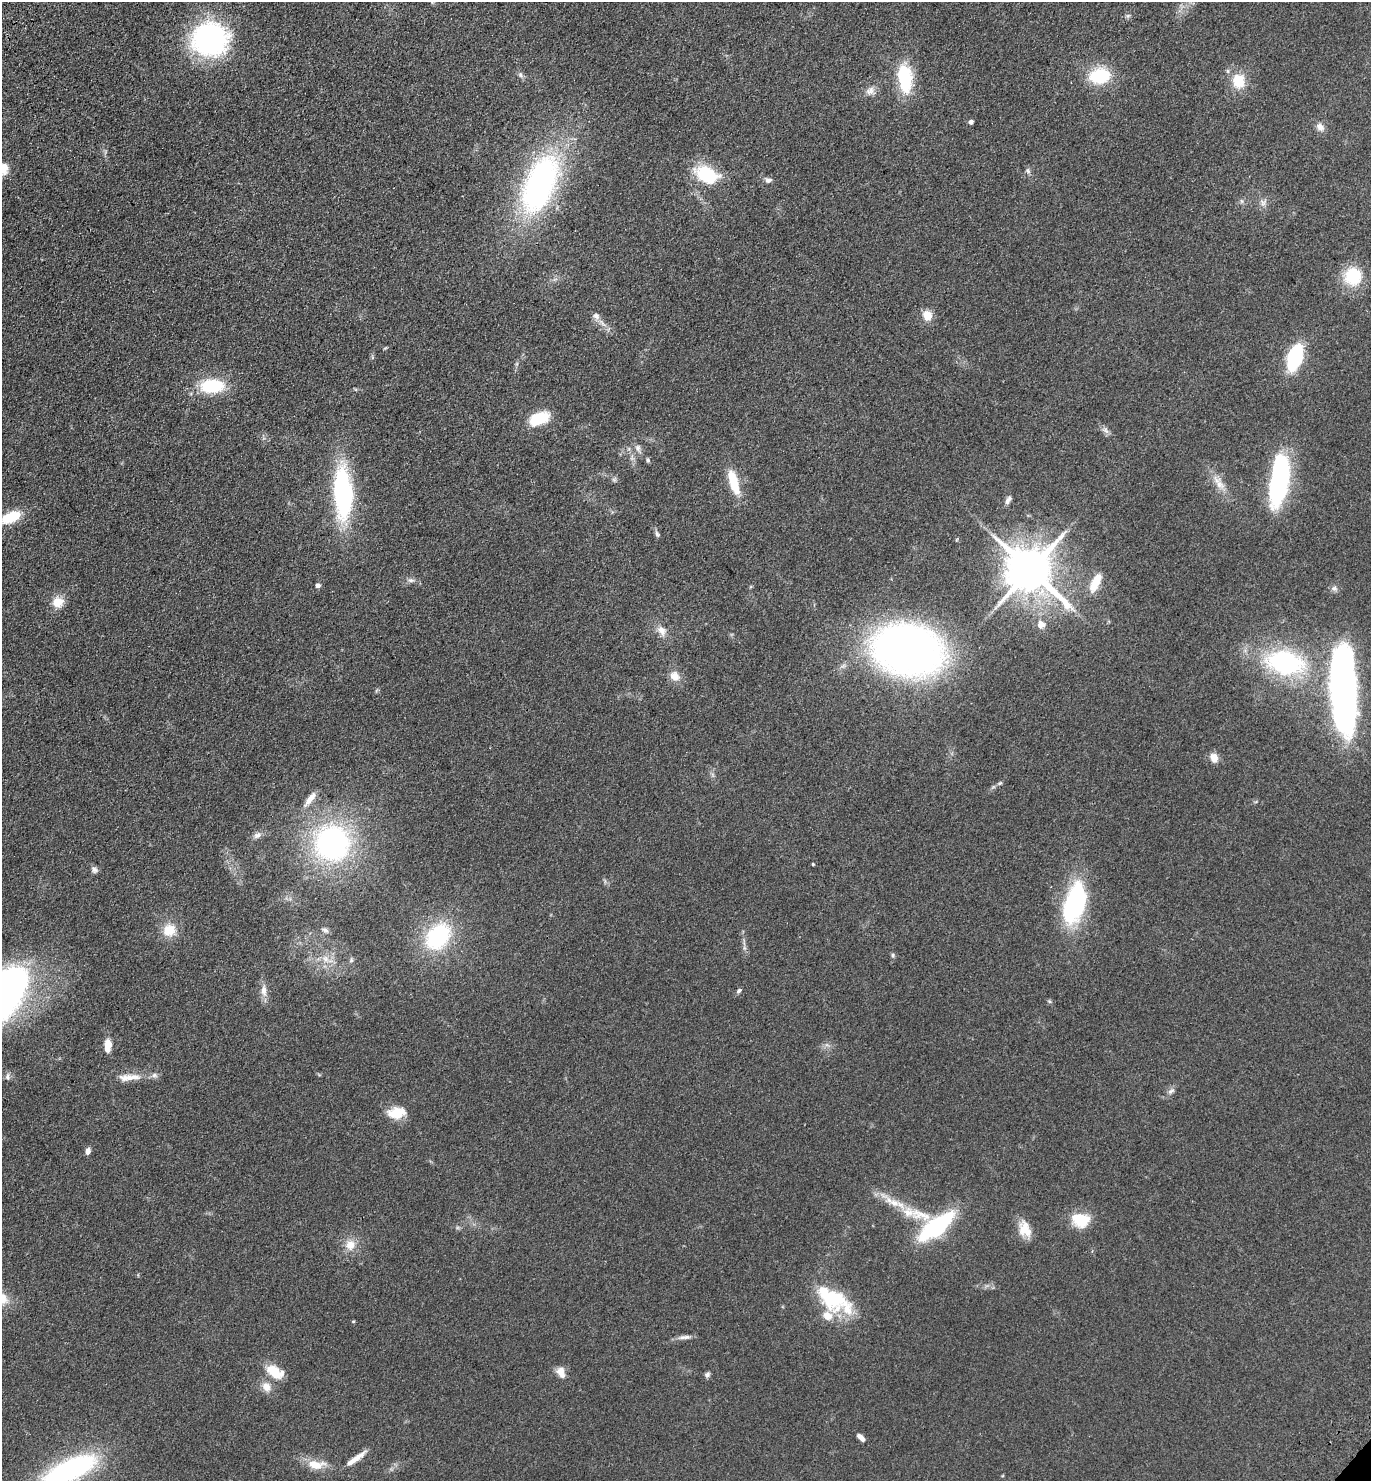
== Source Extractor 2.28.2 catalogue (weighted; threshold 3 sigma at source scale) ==
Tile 11 of 4 x 4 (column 3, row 3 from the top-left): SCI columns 3125-4493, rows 1570-3048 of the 6108 x 6096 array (HDU 1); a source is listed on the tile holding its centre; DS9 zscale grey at full resolution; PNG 1373 x 1483 px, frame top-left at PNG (2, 2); no overlay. Shown black and unused: <1% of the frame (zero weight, under 3 of 4 exposures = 6% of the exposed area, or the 3 px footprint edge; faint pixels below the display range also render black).
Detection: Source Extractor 2.28.2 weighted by HDU 2 'WHT'; one run over the whole footprint, this tile lists its part. Background 0.167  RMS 0.0091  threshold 0.0411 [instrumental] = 3 sigma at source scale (4.5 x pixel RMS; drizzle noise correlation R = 1.50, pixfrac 1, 0.05/0.05 arcsec/px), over >= 5 px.
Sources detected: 92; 1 inside a brighter object's white glare — not listed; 5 inside a brighter listed object's ellipse — not listed separately; the other 86 listed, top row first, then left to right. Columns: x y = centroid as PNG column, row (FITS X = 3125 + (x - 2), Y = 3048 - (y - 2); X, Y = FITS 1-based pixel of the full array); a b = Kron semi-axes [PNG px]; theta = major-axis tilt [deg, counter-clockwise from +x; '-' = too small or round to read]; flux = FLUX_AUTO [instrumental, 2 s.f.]
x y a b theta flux
1128 16 7 4 2 1.5
210 39 40 36 4 150
520 75 8 6 -69 2.5
1100 76 19 14 6 48
905 79 27 13 -85 55
1238 81 15 13 -76 23
870 91 13 9 47 5.9
971 122 4 4 - 3.1
1320 127 12 8 -45 5.4
2 169 15 12 25 17
1028 171 8 5 -80 2.4
707 175 24 15 -24 53
768 180 9 6 8 3
540 184 57 27 67 250
1241 201 7 4 -71 1.6
1263 203 10 6 -52 3.9
1353 276 18 17 - 39
927 315 9 8 - 14
596 316 10 9 - 4.5
1295 357 20 11 72 78
212 386 25 14 2 46
539 418 19 11 22 36
1106 430 12 6 -56 3.5
638 448 11 7 -76 4.3
648 460 6 5 - 1.6
614 480 7 4 0 1.8
1279 480 54 17 82 140
733 482 27 9 -74 29
1219 484 16 10 -48 9.9
343 493 50 17 -87 140
1008 500 11 6 60 3.5
11 517 21 11 24 31
657 534 10 5 -67 2.3
1030 570 15 12 -40 4100
411 580 9 6 2 2.9
1095 582 20 8 64 20
318 585 5 4 - 3.8
1334 588 8 7 - 2.9
58 602 14 13 - 13
1041 624 10 10 - 7.2
662 631 15 10 -57 8.1
907 649 55 38 -11 580
1285 662 39 23 -11 130
675 676 13 12 - 8.7
1344 688 81 24 -87 390
1214 758 11 9 -70 8.3
1000 783 6 4 42 1.4
310 799 22 7 52 9
257 835 12 7 33 4.1
332 843 32 31 - 210
813 864 4 3 - 0.93
94 870 9 7 -38 3.1
1075 903 39 19 75 120
169 930 16 14 24 17
325 930 10 6 -33 2.7
438 937 23 16 51 100
893 955 6 5 - 1.5
326 959 11 8 -79 7.5
351 960 7 5 78 1.9
264 991 18 8 -87 7.4
739 991 7 5 41 2
6 995 70 34 56 330
1049 1001 6 4 -18 1.2
108 1045 12 7 88 13
154 1075 8 6 -13 3
7 1077 10 7 -87 2.8
127 1078 25 9 2 11
1171 1091 10 6 32 3.2
396 1113 22 13 5 18
88 1151 8 5 75 3.9
921 1215 40 13 -16 33
1080 1220 21 15 -16 29
936 1226 30 11 38 130
1023 1229 26 12 -89 13
350 1245 14 13 - 12
835 1299 30 26 9 53
353 1321 4 4 - 0.96
685 1337 18 5 3 4.5
275 1372 22 12 -29 20
561 1372 14 9 -66 7.8
707 1375 7 6 - 2.4
266 1387 13 11 -55 8.5
861 1438 11 5 -48 4.8
356 1458 31 6 36 10
316 1464 25 11 -3 16
69 1470 47 17 25 200
Isophote crosses this tile's border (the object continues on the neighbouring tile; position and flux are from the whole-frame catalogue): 4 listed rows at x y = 2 169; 11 517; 6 995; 69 1470